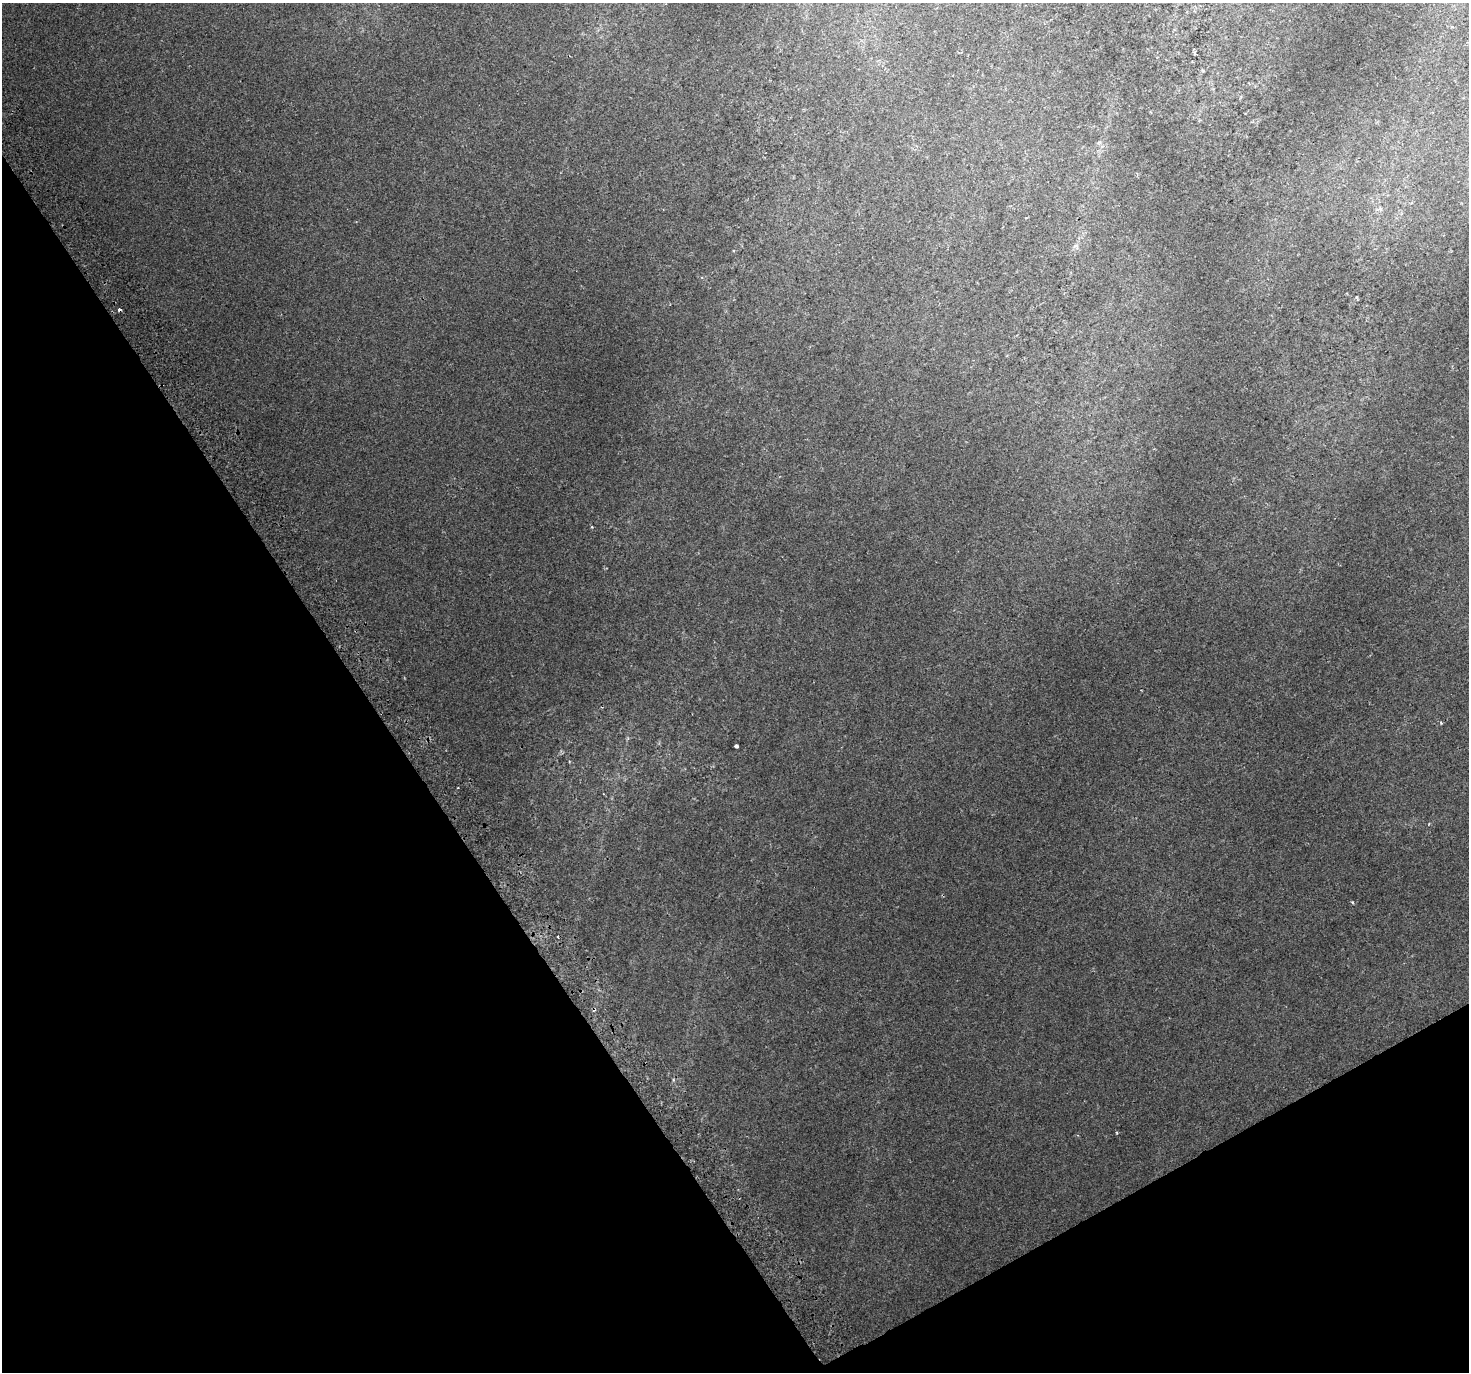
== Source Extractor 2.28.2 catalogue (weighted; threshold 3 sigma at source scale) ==
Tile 14 of 4 x 4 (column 2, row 4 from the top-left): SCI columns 1508-2974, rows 199-1568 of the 5943 x 5816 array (HDU 1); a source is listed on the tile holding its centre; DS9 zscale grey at full resolution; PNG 1471 x 1374 px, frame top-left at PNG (2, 3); no overlay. Shown black and unused: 31% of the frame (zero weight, under 2 of 3 exposures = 3% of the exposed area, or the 3 px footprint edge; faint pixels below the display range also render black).
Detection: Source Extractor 2.28.2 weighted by HDU 2 'WHT'; one run over the whole footprint, this tile lists its part. Background 0.0214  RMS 0.0069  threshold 0.0309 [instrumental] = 3 sigma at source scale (4.5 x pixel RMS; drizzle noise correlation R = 1.50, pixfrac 1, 0.0396/0.0396 arcsec/px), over >= 5 px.
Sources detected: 5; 2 cosmic-ray / hot-pixel residue — not listed; the other 3 listed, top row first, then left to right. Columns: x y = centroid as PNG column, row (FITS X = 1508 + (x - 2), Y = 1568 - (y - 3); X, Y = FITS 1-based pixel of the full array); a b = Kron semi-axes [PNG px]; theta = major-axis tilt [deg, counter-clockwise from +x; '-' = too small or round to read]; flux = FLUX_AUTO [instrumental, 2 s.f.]
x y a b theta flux
1076 246 9 6 -37 1.9
1441 723 5 3 - 0.74
736 746 4 4 - 3.8